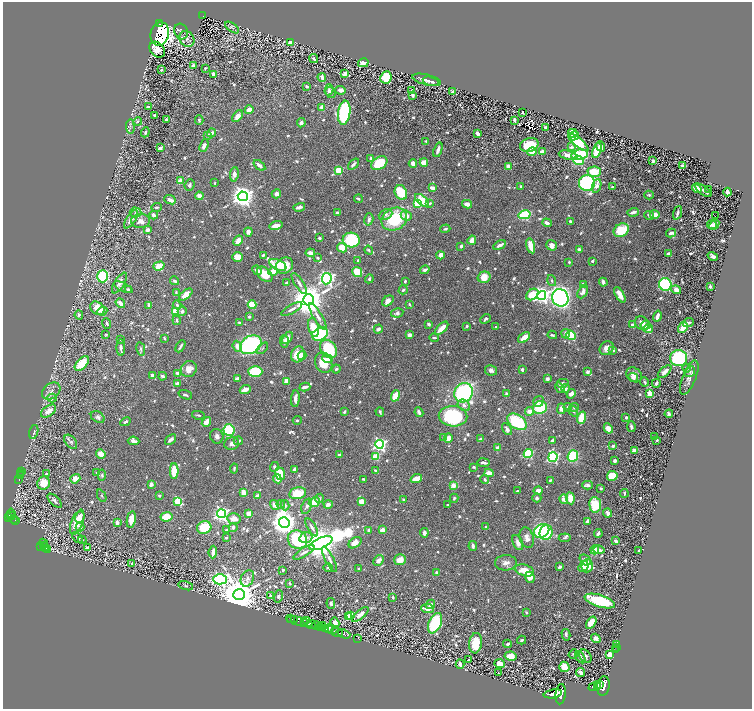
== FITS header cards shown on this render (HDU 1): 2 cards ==
NAXIS1  =                 1499
NAXIS2  =                 1413

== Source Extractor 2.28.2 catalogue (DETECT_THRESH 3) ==
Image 1499 x 1413 px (HDU 1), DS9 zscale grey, zoomed out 1/2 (1 PNG px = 2 x 2 image px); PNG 754 x 711 px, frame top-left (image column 2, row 1413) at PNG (3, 2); each listed source drawn as its Kron ellipse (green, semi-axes under 4 px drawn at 4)
Background 0.473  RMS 0.0099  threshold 0.0296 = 3 sigma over >= 5 px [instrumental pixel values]
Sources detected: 1149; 65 cannot appear on this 1/2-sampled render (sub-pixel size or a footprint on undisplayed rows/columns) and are neither listed nor drawn; of the other 1084, the 500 brightest by FLUX_AUTO listed and drawn (584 fainter detections omitted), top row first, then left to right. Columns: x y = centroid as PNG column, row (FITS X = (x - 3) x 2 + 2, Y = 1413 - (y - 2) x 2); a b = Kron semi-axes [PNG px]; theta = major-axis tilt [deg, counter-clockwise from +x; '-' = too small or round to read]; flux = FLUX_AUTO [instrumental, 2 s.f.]
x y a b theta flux
203 16 2 1 - 18
160 23 2 2 - 24
232 28 8 3 -36 3.6
181 32 8 6 -63 6.5
160 34 12 9 75 1200
187 39 8 7 - 9.5
290 43 4 4 - 19
157 50 9 6 -47 17
314 59 5 3 - 3.2
363 63 5 4 - 24
193 66 3 3 - 11
205 68 3 2 - 3
161 70 4 3 - 3.5
213 74 3 2 - 6
345 74 4 3 - 9.6
322 77 4 3 - 9.1
386 77 6 5 - 66
427 80 15 5 -13 15
431 81 8 3 -13 5
307 86 3 2 - 4.8
329 90 5 2 - 5.6
341 90 5 3 - 10
412 90 4 2 - 3
330 92 6 4 -62 5.1
452 92 3 2 - 4.9
412 95 3 3 - 3.5
148 107 4 2 - 4.1
322 107 3 3 - 13
249 110 4 3 - 20
522 112 2 2 - 3.6
344 113 12 6 82 320
155 115 3 2 - 4.6
237 116 7 4 49 15
166 120 4 3 - 8
199 120 4 3 - 3.3
514 120 4 3 - 3.9
138 121 4 3 - 3.8
301 123 4 4 - 8.2
130 127 7 3 -87 4.8
545 127 3 2 - 5.5
145 132 5 3 - 3.9
212 133 4 3 - 7.5
478 133 4 3 - 7.9
573 133 5 4 - 34
208 135 3 3 - 6.5
574 136 5 3 - 30
426 141 3 3 - 3.2
578 142 12 4 -39 99
529 145 9 7 16 70
204 146 6 4 70 11
601 146 5 3 - 12
571 147 4 3 - 4.7
160 148 3 3 - 8
438 150 7 3 71 8.5
597 150 8 4 71 59
532 152 5 3 - 25
542 152 4 3 - 16
568 155 9 3 -12 15
579 155 8 5 9 110
371 158 3 3 - 4.4
578 161 5 3 - 110
653 161 3 2 - 5.5
424 162 4 3 - 25
379 163 9 6 32 75
413 163 4 3 - 13
353 164 6 3 42 6.4
259 165 7 3 -39 11
508 166 3 2 - 23
683 166 4 3 - 6.7
339 170 3 3 - 110
594 172 6 5 - 48
234 174 7 4 82 13
181 181 3 3 - 28
215 183 2 2 - 2.9
587 183 8 8 - 410
189 185 6 4 67 6.1
521 186 4 3 - 3.5
597 186 7 4 71 12
612 187 2 2 - 3.3
432 188 3 2 - 16
697 188 5 4 - 22
703 190 9 2 -36 10
709 190 3 2 - 3.2
401 192 8 6 -66 62
727 192 4 3 - 18
276 194 5 4 - 7.8
649 195 4 4 - 2.9
199 196 4 3 - 14
243 196 5 5 - 1900
358 199 4 3 - 3.5
170 200 6 3 -22 13
422 200 8 4 -41 53
417 203 4 3 - 91
430 203 3 3 - 3.2
467 204 5 3 - 15
156 207 5 2 - 3.1
299 207 6 3 15 9.2
136 212 6 5 - 4.8
633 212 6 2 17 11
337 213 3 3 - 4.5
678 213 7 3 71 6.5
154 215 4 3 - 7.8
386 215 7 5 24 6.1
524 215 6 4 13 140
649 215 5 3 - 3.9
655 215 5 3 - 24
406 216 6 5 - 15
715 216 2 1 - 27
131 219 10 4 56 14
369 219 6 4 75 7.9
394 219 13 11 30 120
140 221 9 7 4 16
571 222 4 2 - 4.2
547 223 5 3 - 10
712 225 5 3 - 5.9
714 225 6 4 49 13
276 226 6 3 16 21
445 229 5 3 - 3.7
147 230 4 4 - 6.6
621 230 8 6 32 67
248 232 4 4 - 8.3
671 233 5 3 - 10
319 238 2 2 - 4.8
351 240 8 7 - 140
472 240 4 3 - 17
238 241 5 4 - 22
500 245 7 3 29 12
551 245 5 5 - 15
461 246 3 2 - 6.7
531 246 7 3 -76 39
342 248 5 4 - 38
579 249 3 3 - 9.9
369 250 5 3 - 3.3
310 253 5 4 - 12
668 253 4 3 - 6.2
263 255 4 3 - 3.1
441 255 4 3 - 18
713 256 5 3 - 9
237 257 5 5 - 27
318 258 3 3 - 3.4
358 261 3 3 - 4.5
592 261 3 3 - 3.8
569 262 3 2 - 3.4
278 265 9 5 -27 70
159 266 6 4 17 29
284 266 9 7 35 37
257 270 5 3 - 8.7
425 270 5 3 - 8.2
273 271 5 3 - 32
357 272 5 4 - 62
265 274 9 6 -43 59
103 276 6 5 - 170
484 277 6 5 - 33
327 279 5 5 - 750
369 279 4 3 - 3.9
552 280 5 4 - 3.7
175 281 4 3 - 5.7
405 281 3 2 - 4.1
603 282 4 3 - 15
119 283 12 5 58 11
286 283 3 3 - 4.9
299 283 12 4 -56 9.6
665 284 6 6 - 190
583 285 3 3 - 13
710 286 2 2 - 19
123 287 10 3 -26 5.2
128 290 3 2 - 4.9
403 290 4 3 - 4.8
676 290 5 4 - 18
583 291 7 4 61 13
176 292 4 3 - 3
186 294 8 4 39 28
532 295 7 5 40 74
542 295 4 4 - 580
620 295 8 3 -60 27
560 298 9 8 - 840
308 300 5 5 - 5900
388 301 6 4 39 14
120 303 5 3 - 19
409 304 3 2 - 3.8
149 305 3 2 - 7.4
177 305 4 3 - 4.6
252 305 4 3 - 73
97 308 8 6 -40 37
292 309 12 3 29 7.3
102 311 5 4 - 9.9
175 311 3 3 - 88
182 311 5 4 - 6.1
397 313 6 4 10 6.1
79 315 4 4 - 4.5
318 316 15 4 -59 12
657 316 5 3 - 17
249 317 2 2 - 9.6
486 319 5 3 - 5
177 320 5 3 - 4.1
239 322 3 2 - 3.5
107 323 5 3 - 5.4
642 323 7 6 - 15
688 323 5 3 - 4.3
429 324 3 2 - 5.3
632 325 3 2 - 6.2
645 325 5 4 - 12
467 326 4 3 - 3
314 327 9 5 -75 54
496 327 2 2 - 3.6
683 327 6 3 59 34
442 328 8 3 45 32
648 328 4 4 - 23
378 329 4 3 - 8.4
320 334 8 6 27 140
566 334 5 3 - 10
106 335 3 3 - 3
409 335 4 4 - 5.8
552 335 5 2 - 3.2
571 335 5 4 - 130
524 337 7 3 41 32
164 338 4 2 - 3.4
287 338 7 4 57 15
434 338 4 2 - 3.6
121 340 4 3 - 3
284 341 6 3 -88 4.7
251 345 11 8 32 320
180 346 6 2 60 4.6
237 346 5 4 - 16
121 348 8 3 -88 7.7
262 348 7 3 44 3.1
607 348 7 6 - 17
141 349 7 3 -78 4.3
329 349 10 7 -53 140
613 350 4 3 - 4
298 354 8 6 72 33
302 355 4 4 - 15
679 358 8 8 - 210
327 359 5 3 - 12
324 363 10 8 -69 51
82 364 9 5 47 63
687 368 4 3 - 3.2
189 369 8 7 - 18
336 369 4 3 - 4.2
522 369 3 2 - 5.4
491 370 6 5 - 7.8
255 371 7 5 0 110
587 372 4 3 - 4.6
665 372 8 4 42 13
690 372 6 4 52 4.8
177 373 4 3 - 7
152 375 3 3 - 8.9
634 375 8 6 -41 16
163 376 4 3 - 6.2
633 377 5 4 - 6.5
689 377 18 6 68 14
237 379 3 2 - 14
547 379 3 2 - 11
286 381 3 3 - 20
644 382 4 3 - 3.1
177 383 4 3 - 9.1
562 383 6 3 12 8.6
656 383 4 3 - 6.9
305 387 5 2 - 8.6
560 388 5 4 - 9.6
245 389 6 3 22 17
565 389 4 4 - 6.4
51 391 10 7 39 11
463 393 10 9 - 340
506 394 4 3 - 5.1
571 394 5 4 - 12
650 394 4 3 - 24
185 395 7 3 -17 3.8
395 396 6 3 69 41
52 398 5 4 - 4.2
295 399 8 3 84 13
538 401 5 5 - 8
464 405 7 5 -36 7.5
540 407 7 6 - 79
568 407 4 3 - 6.9
574 407 5 4 - 3.8
561 409 5 4 - 13
49 411 9 5 36 17
530 411 4 4 - 14
573 411 6 3 -56 4.3
345 412 3 2 - 4.1
380 412 4 3 - 3.5
419 412 5 3 - 9.1
669 414 4 3 - 5
198 415 6 2 -10 3.2
453 416 14 10 -3 190
98 417 7 5 -31 6.2
626 417 3 2 - 3.6
581 418 6 4 72 47
297 420 4 3 - 3.3
125 422 5 3 - 4.8
206 422 5 3 - 29
517 422 11 7 -34 120
631 427 5 3 - 6.5
608 428 5 4 - 17
507 429 6 4 -60 9.6
229 430 6 5 - 120
34 432 7 3 76 3.4
217 436 7 6 - 9.2
444 437 3 2 - 3.6
655 437 3 2 - 5.7
448 438 4 4 - 17
171 439 6 3 41 8.8
481 439 4 3 - 8
552 440 3 2 - 3.6
657 440 2 2 - 4.1
133 441 6 3 -6 8
238 441 4 4 - 3.6
71 442 8 5 -52 4.6
232 444 7 6 - 11
380 444 4 4 - 510
613 446 4 3 - 5.8
498 448 3 3 - 17
634 450 4 3 - 13
528 453 5 4 - 150
101 454 5 4 - 20
339 455 4 3 - 6.5
376 456 4 3 - 50
573 456 6 5 - 160
553 457 5 4 - 360
615 461 3 3 - 5.9
484 463 6 2 -8 7.8
274 467 5 4 - 3.9
474 467 3 2 - 3.4
234 468 5 2 - 3.3
294 470 4 3 - 7.1
174 471 8 3 90 65
376 471 4 2 - 8.8
21 472 2 1 - 5.3
97 473 3 2 - 5.9
489 473 4 4 - 19
21 474 2 2 - 11
46 474 3 3 - 4.2
280 474 6 5 - 54
102 475 5 3 - 3
20 476 2 2 - 13
612 476 5 5 - 79
416 478 6 3 21 37
19 479 4 2 - 78
75 479 5 4 - 13
277 479 4 3 - 19
364 479 4 2 - 4.1
485 480 4 3 - 3.2
550 480 3 2 - 3.2
44 483 7 6 - 43
151 484 4 3 - 10
453 485 3 3 - 21
587 485 5 3 - 10
601 488 3 2 - 3
517 491 4 2 - 3.4
538 491 4 3 - 14
243 492 4 3 - 26
298 493 9 6 12 46
624 493 4 2 - 4.3
102 496 6 3 -65 3.2
159 496 3 2 - 5.3
257 496 3 2 - 11
319 498 4 4 - 3.7
454 498 4 3 - 3.6
537 498 4 4 - 4.2
570 498 6 4 -83 32
564 499 4 3 - 19
403 500 3 3 - 4.3
55 501 9 4 -45 5.5
178 501 4 3 - 100
361 501 3 3 - 20
314 502 6 4 27 39
281 504 4 4 - 3.3
328 504 4 3 - 11
275 505 5 3 - 20
285 505 5 3 - 4.4
447 505 2 2 - 3
595 505 8 6 -85 70
307 506 8 5 68 6.7
608 513 4 3 - 10
11 514 5 3 - 140
221 514 4 4 - 650
249 514 3 3 - 22
11 516 4 3 - 210
80 517 6 4 69 11
166 517 6 4 8 45
9 518 3 2 - 130
13 519 4 3 - 63
131 519 8 4 79 29
234 519 7 5 -11 18
16 520 4 3 - 54
587 521 4 2 - 7.6
77 522 13 5 68 53
284 522 5 5 - 2300
117 523 4 3 - 12
80 527 4 3 - 6.8
204 527 7 6 - 69
233 527 4 3 - 7.7
312 527 10 3 -59 5.2
485 527 2 2 - 6.7
226 530 4 3 - 3.6
369 530 3 3 - 7.9
382 530 4 4 - 14
541 531 8 6 32 200
424 533 4 3 - 7.4
546 533 8 6 75 100
598 533 4 2 - 6.7
77 537 6 3 -42 3.5
226 538 3 3 - 3.8
306 538 6 5 - 9.2
527 538 10 7 -75 14
565 538 6 3 7 3.1
82 540 4 3 - 3.4
297 540 10 9 - 160
616 541 3 2 - 5.2
518 542 8 4 -66 14
43 543 5 3 - 150
321 543 12 5 24 5100
355 543 7 5 34 19
43 545 2 1 - 73
473 546 5 2 - 7
41 547 3 2 - 170
45 547 2 1 - 22
87 547 3 3 - 4.8
45 549 2 1 - 42
48 550 3 2 - 64
595 550 4 4 - 24
599 550 5 3 - 11
639 551 2 2 - 3.3
213 552 6 2 84 15
304 552 12 3 31 6.3
329 559 14 4 -63 9.2
379 560 6 4 44 9.3
400 560 6 5 - 19
585 560 6 4 -39 6.6
132 563 2 2 - 7.4
506 563 11 7 3 12
583 566 6 3 48 8.8
587 566 7 6 - 53
560 567 4 2 - 5.4
328 568 5 3 - 4.6
359 568 2 2 - 3
283 570 2 2 - 3.3
525 570 10 5 -17 37
437 573 4 3 - 5
530 577 6 4 -69 22
247 578 9 6 66 8.2
220 579 7 5 -1 700
290 583 3 3 - 3
186 586 7 3 -15 3.8
239 595 6 5 - 8700
271 596 4 2 - 3.1
278 596 6 4 74 4.4
393 597 3 3 - 3.7
600 601 16 6 -17 140
331 603 5 4 - 6.6
430 604 5 3 - 8
428 609 6 4 -8 18
526 612 3 2 - 3.2
360 614 10 4 40 16
351 615 4 3 - 44
348 616 2 2 - 11
290 619 3 2 - 56
294 620 3 2 - 64
307 621 2 1 - 40
300 622 13 2 -13 160
304 622 3 2 - 150
335 623 6 4 -72 11
435 623 11 6 67 130
591 623 7 4 56 29
311 624 5 2 - 390
322 625 3 1 - 38
317 626 5 3 - 350
321 628 3 1 - 100
329 628 4 2 - 140
325 629 4 2 - 170
332 630 6 2 3 180
337 632 6 2 -15 360
344 634 6 3 -21 430
566 635 6 3 -75 4.5
358 638 2 2 - 6.3
596 638 5 4 - 8.7
522 640 4 3 - 3.6
476 643 10 6 82 58
507 644 4 4 - 3.4
617 644 3 1 - 23
616 647 2 1 - 21
615 650 3 1 - 55
573 654 5 3 - 3.1
610 655 4 3 - 49
511 656 6 4 -9 28
585 656 7 5 -48 6.4
580 657 7 3 -59 12
469 659 3 2 - 3.6
460 664 5 3 - 5.5
500 664 5 4 - 13
564 667 5 5 - 41
498 673 2 2 - 3
580 673 4 3 - 13
599 685 2 2 - 250
595 686 7 4 25 1000
603 686 10 6 81 2000
598 687 3 2 - 410
553 694 9 4 10 2400
561 694 10 5 83 1500
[584 fainter detections neither listed nor drawn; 65 sub-pixel or undisplayed-footprint detections neither listed nor drawn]